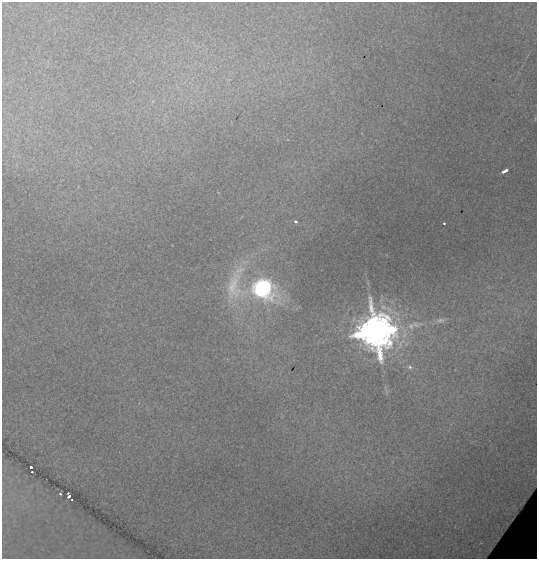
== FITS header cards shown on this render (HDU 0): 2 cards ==
NAXIS1  =                  535
NAXIS2  =                  557

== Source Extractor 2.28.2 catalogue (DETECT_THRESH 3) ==
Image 535 x 557 px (HDU 0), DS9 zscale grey, 1 PNG px = 1 image px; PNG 539 x 561 px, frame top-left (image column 1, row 557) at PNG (2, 2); no overlay
Background 0.0453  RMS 0.0022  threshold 0.00646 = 3 sigma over >= 5 px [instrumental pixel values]
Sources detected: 17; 1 with non-positive FLUX_AUTO (blend fragments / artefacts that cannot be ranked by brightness) is not listed; the other 16 listed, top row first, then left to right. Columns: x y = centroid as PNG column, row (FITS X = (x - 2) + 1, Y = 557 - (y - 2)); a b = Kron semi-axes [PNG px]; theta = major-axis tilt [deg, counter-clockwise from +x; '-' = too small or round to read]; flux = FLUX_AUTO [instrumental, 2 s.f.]
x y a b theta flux
505 171 6 3 31 0.97
295 221 4 3 - 0.31
444 223 3 3 - 0.18
234 286 59 28 79 9.5
263 289 14 11 -27 34
441 320 18 7 9 1.1
416 325 22 10 5 2.3
411 326 10 9 - 1
376 332 14 14 - 350
410 367 8 6 -12 0.44
31 467 3 3 - 1.5
32 472 3 3 - 0.75
60 494 3 2 - 0.16
69 496 5 4 - 1
72 500 3 3 - 1.7
535 555 13 7 78 0.52
At the frame edge (FLAGS 8, measured only in part): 1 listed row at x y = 535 555
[1 non-positive-flux detection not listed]